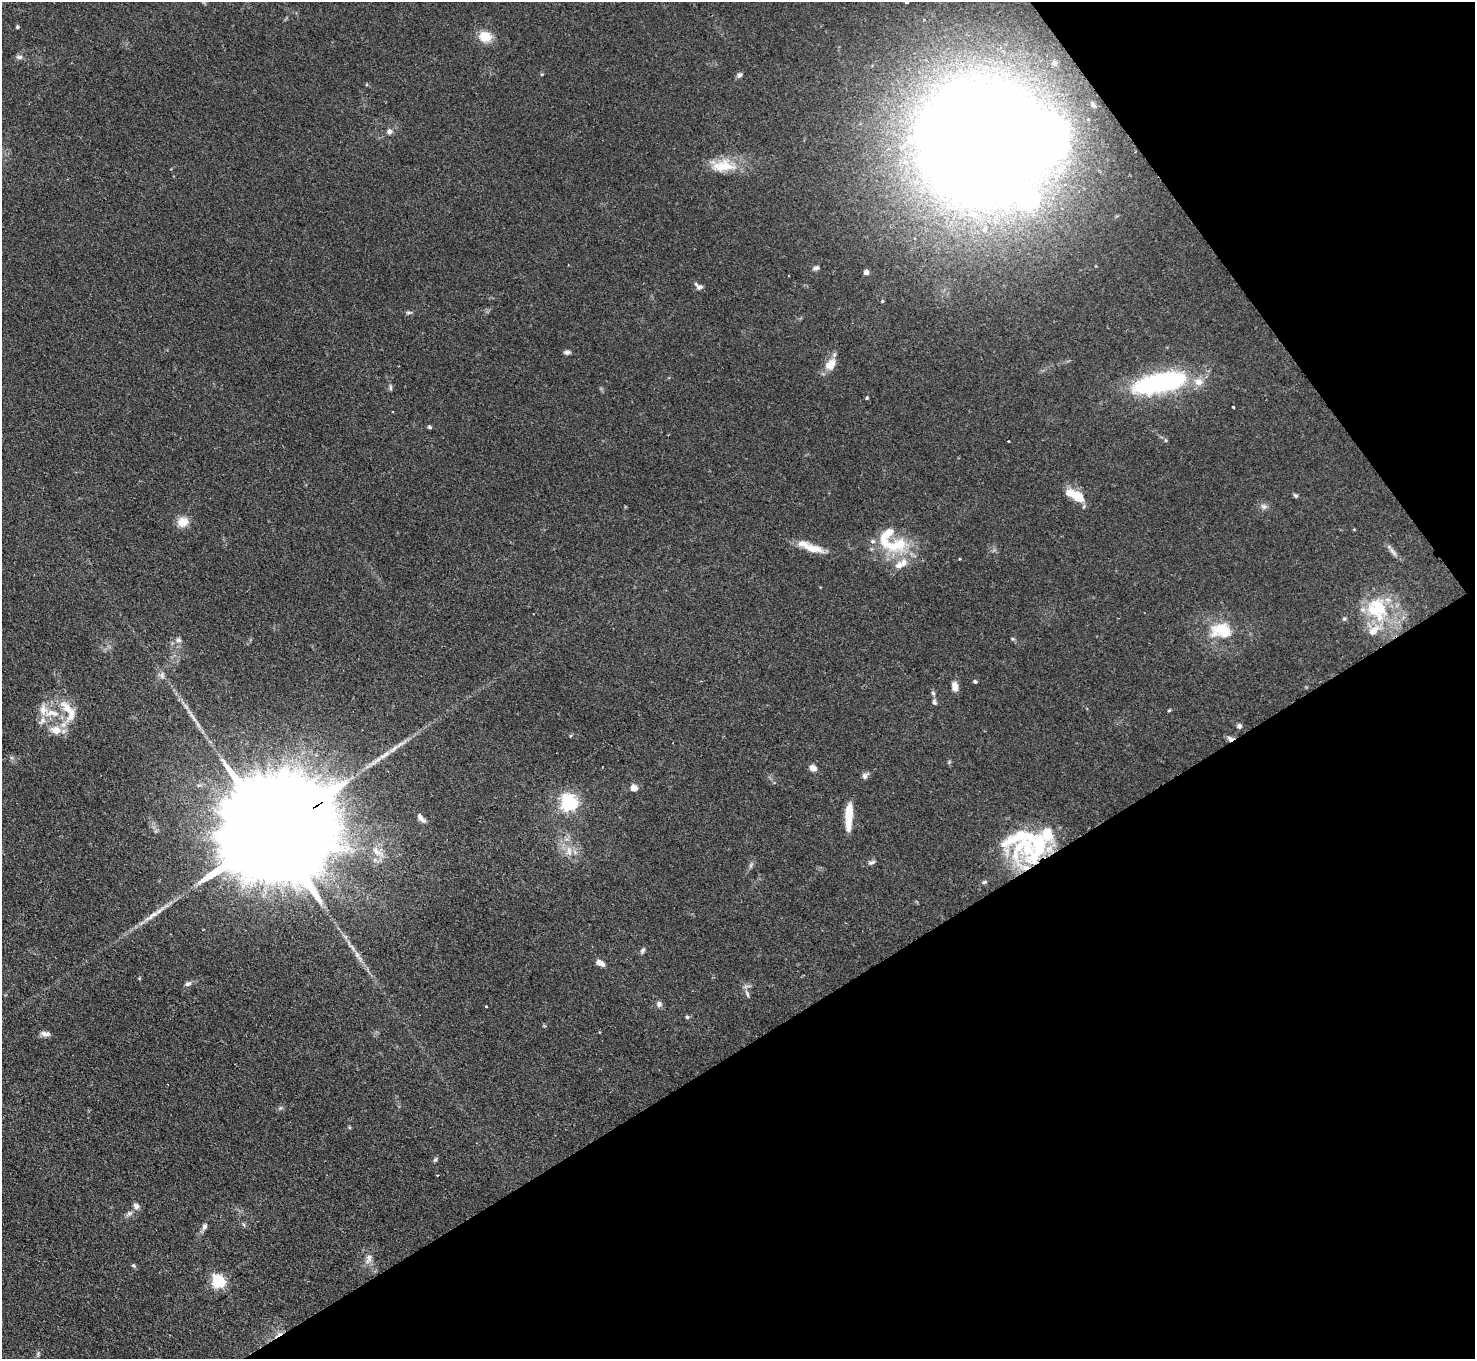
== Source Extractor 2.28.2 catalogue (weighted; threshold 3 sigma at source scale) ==
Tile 12 of 4 x 4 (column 4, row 3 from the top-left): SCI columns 4422-5894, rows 1658-3014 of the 5895 x 5888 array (HDU 1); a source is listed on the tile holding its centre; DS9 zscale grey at full resolution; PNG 1477 x 1361 px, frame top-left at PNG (2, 2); no overlay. Shown black and unused: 30% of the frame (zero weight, under 2 of 3 exposures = <1% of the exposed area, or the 3 px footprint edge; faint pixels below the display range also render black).
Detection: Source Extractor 2.28.2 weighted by HDU 2 'WHT'; one run over the whole footprint, this tile lists its part. Background 0.0825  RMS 0.0059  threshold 0.0266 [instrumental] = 3 sigma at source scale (4.5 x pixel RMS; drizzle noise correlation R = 1.50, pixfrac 1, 0.05/0.05 arcsec/px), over >= 5 px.
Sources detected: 105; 4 inside a brighter object's white glare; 1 long thin detection or spike segment (spike, bleed or trail) — not listed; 18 inside a brighter listed object's ellipse — not listed separately; the other 82 listed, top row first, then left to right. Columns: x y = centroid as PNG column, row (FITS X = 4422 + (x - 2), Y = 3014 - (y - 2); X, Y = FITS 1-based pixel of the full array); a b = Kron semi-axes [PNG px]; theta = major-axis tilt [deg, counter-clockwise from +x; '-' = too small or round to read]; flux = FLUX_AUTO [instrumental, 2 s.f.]
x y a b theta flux
907 2 4 3 - 2
17 27 4 4 - 0.82
485 37 16 13 -11 9.4
19 57 9 5 -5 1.9
542 74 5 3 - 0.51
739 75 7 5 37 1.9
389 131 7 7 - 2.3
986 142 108 90 1 1700
723 166 34 16 -1 16
816 268 9 5 11 1.7
866 272 5 4 - 4
699 286 11 6 -34 2.4
882 301 4 3 - 0.64
409 312 9 3 13 1.1
567 352 8 5 0 1.7
830 364 19 12 50 6.9
1154 385 53 21 13 95
390 387 9 4 -85 1.1
867 398 4 4 - 0.75
1233 407 3 3 - 1.1
429 427 5 5 - 0.96
1165 440 6 3 -71 0.75
1008 441 3 2 - 0.8
1295 495 6 5 - 1.1
1078 497 16 13 -37 9.5
1264 506 9 8 - 2.2
183 522 13 11 19 7.2
895 545 44 19 -1 30
813 548 30 10 -12 9.4
1393 552 16 4 -51 2.7
960 559 3 2 - 0.58
901 564 22 10 34 8.9
1378 608 33 28 17 35
1344 619 5 5 - 0.87
1222 628 38 17 20 19
1013 639 6 3 -18 0.69
179 640 7 7 - 2
162 675 10 7 32 2.2
975 681 4 4 - 1.1
955 686 12 7 -81 3.9
933 693 6 5 - 1
934 702 8 6 -72 1.5
67 708 25 12 -50 11
43 709 16 11 -86 6.6
1169 710 4 3 - 0.64
55 714 11 7 -3 4.4
1239 726 6 6 - 1.5
56 730 12 9 -21 7.3
1230 739 9 6 -5 2.5
949 762 6 4 50 0.73
813 768 7 6 - 4
865 775 11 7 43 2.1
634 788 5 5 - 6.3
569 803 6 6 - 190
849 816 28 7 87 15
421 818 13 6 -52 3.4
272 833 65 22 32 39000
1028 849 47 24 81 42
569 851 16 8 -87 5.6
377 852 22 8 -36 6.5
872 862 10 5 19 1.6
751 865 8 4 54 1.3
984 882 7 5 16 1.2
642 950 8 5 58 1.3
357 954 10 6 -69 2.7
600 963 10 6 -29 4
188 984 9 6 19 1.8
747 994 10 4 -67 1.7
659 1004 8 7 - 1.9
486 1006 3 2 - 0.59
687 1017 5 5 - 1
45 1034 12 6 -6 2.8
280 1108 6 4 71 0.86
435 1159 7 5 62 0.99
136 1206 10 7 -36 2.3
129 1213 10 6 36 2.1
244 1225 6 4 -71 0.82
205 1226 9 6 72 2.2
369 1259 15 8 72 4
134 1266 7 5 -32 0.98
218 1281 6 5 - 96
38 1354 7 5 71 1.2
Overlapping masked pixels (flux is a lower limit): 3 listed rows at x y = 986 142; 1230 739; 272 833
Isophote crosses this tile's border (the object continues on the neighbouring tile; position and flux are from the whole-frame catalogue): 2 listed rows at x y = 907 2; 986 142